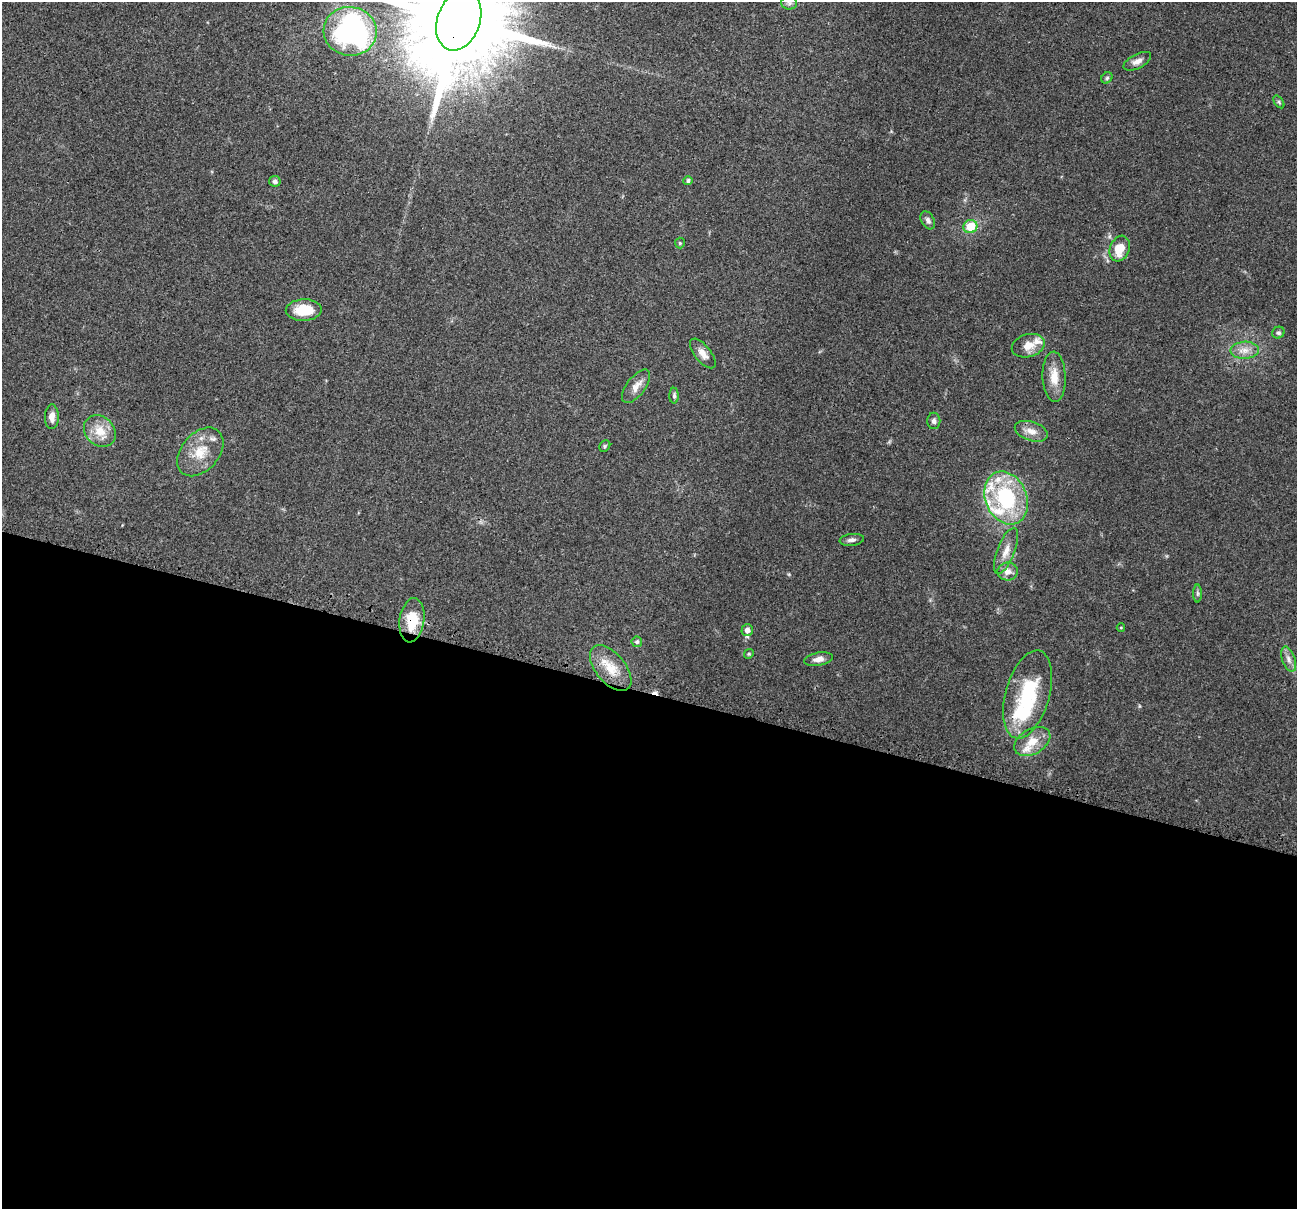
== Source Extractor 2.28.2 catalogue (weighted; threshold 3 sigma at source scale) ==
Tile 14 of 4 x 4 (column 2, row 4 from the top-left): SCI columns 1326-2620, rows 154-1360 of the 5241 x 5259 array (HDU 1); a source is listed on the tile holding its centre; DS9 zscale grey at full resolution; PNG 1299 x 1211 px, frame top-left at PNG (2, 2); each listed source drawn as its Kron ellipse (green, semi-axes under 4 px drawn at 4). Shown black and unused: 43% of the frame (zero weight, under 3 of 4 exposures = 3% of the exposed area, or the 3 px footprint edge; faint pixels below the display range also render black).
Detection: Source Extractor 2.28.2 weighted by HDU 2 'WHT'; one run over the whole footprint, this tile lists its part. Background 0.054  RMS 0.0056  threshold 0.0252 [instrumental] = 3 sigma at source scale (4.5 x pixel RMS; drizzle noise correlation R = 1.50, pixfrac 1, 0.05/0.05 arcsec/px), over >= 5 px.
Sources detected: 49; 1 cosmic-ray / hot-pixel residue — neither listed nor drawn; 7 inside a brighter listed object's ellipse — not listed separately; the other 41 listed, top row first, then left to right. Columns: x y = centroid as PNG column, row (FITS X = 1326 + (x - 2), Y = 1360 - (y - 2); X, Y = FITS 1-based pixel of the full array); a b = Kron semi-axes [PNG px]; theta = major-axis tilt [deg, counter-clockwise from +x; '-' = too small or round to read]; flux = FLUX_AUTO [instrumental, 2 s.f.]
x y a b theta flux
789 3 8 6 -2 1.7
459 20 31 21 70 18000
350 31 26 24 -9 140
1137 61 15 7 26 3.4
1107 78 6 5 - 1
1279 102 7 4 -54 0.76
275 181 5 5 - 1.7
688 181 4 4 - 1.4
928 220 10 6 -60 2
970 227 7 6 - 13
680 243 5 5 - 0.76
1120 249 13 9 69 11
304 310 18 10 2 14
1278 333 6 5 - 1.3
1028 346 17 11 15 7
1245 350 14 8 2 5.1
703 353 18 8 -51 4.5
1054 377 25 11 -88 9.2
636 386 20 9 53 5.2
674 396 8 4 -90 1.2
52 417 12 7 89 3.8
934 421 8 6 90 1.8
100 431 17 14 -43 9.7
1031 431 17 9 -18 5.2
605 446 6 5 - 0.84
200 452 28 18 49 15
1006 498 27 20 -67 49
852 540 12 6 6 2.2
1006 551 24 9 68 6.4
1008 572 10 9 - 4.2
1197 593 9 4 -90 1.1
412 620 22 12 82 15
1121 628 4 3 - 0.46
747 630 6 5 - 3.5
637 642 5 5 - 1.1
749 654 5 4 - 0.67
818 659 14 6 10 3.5
1289 659 13 6 -71 2.9
611 668 27 15 -50 12
1028 694 45 22 74 42
1032 742 19 12 29 9.3
Overlapping masked pixels (flux is a lower limit): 2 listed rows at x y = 459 20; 412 620
Isophote crosses this tile's border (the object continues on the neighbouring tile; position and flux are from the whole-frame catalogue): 1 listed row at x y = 459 20